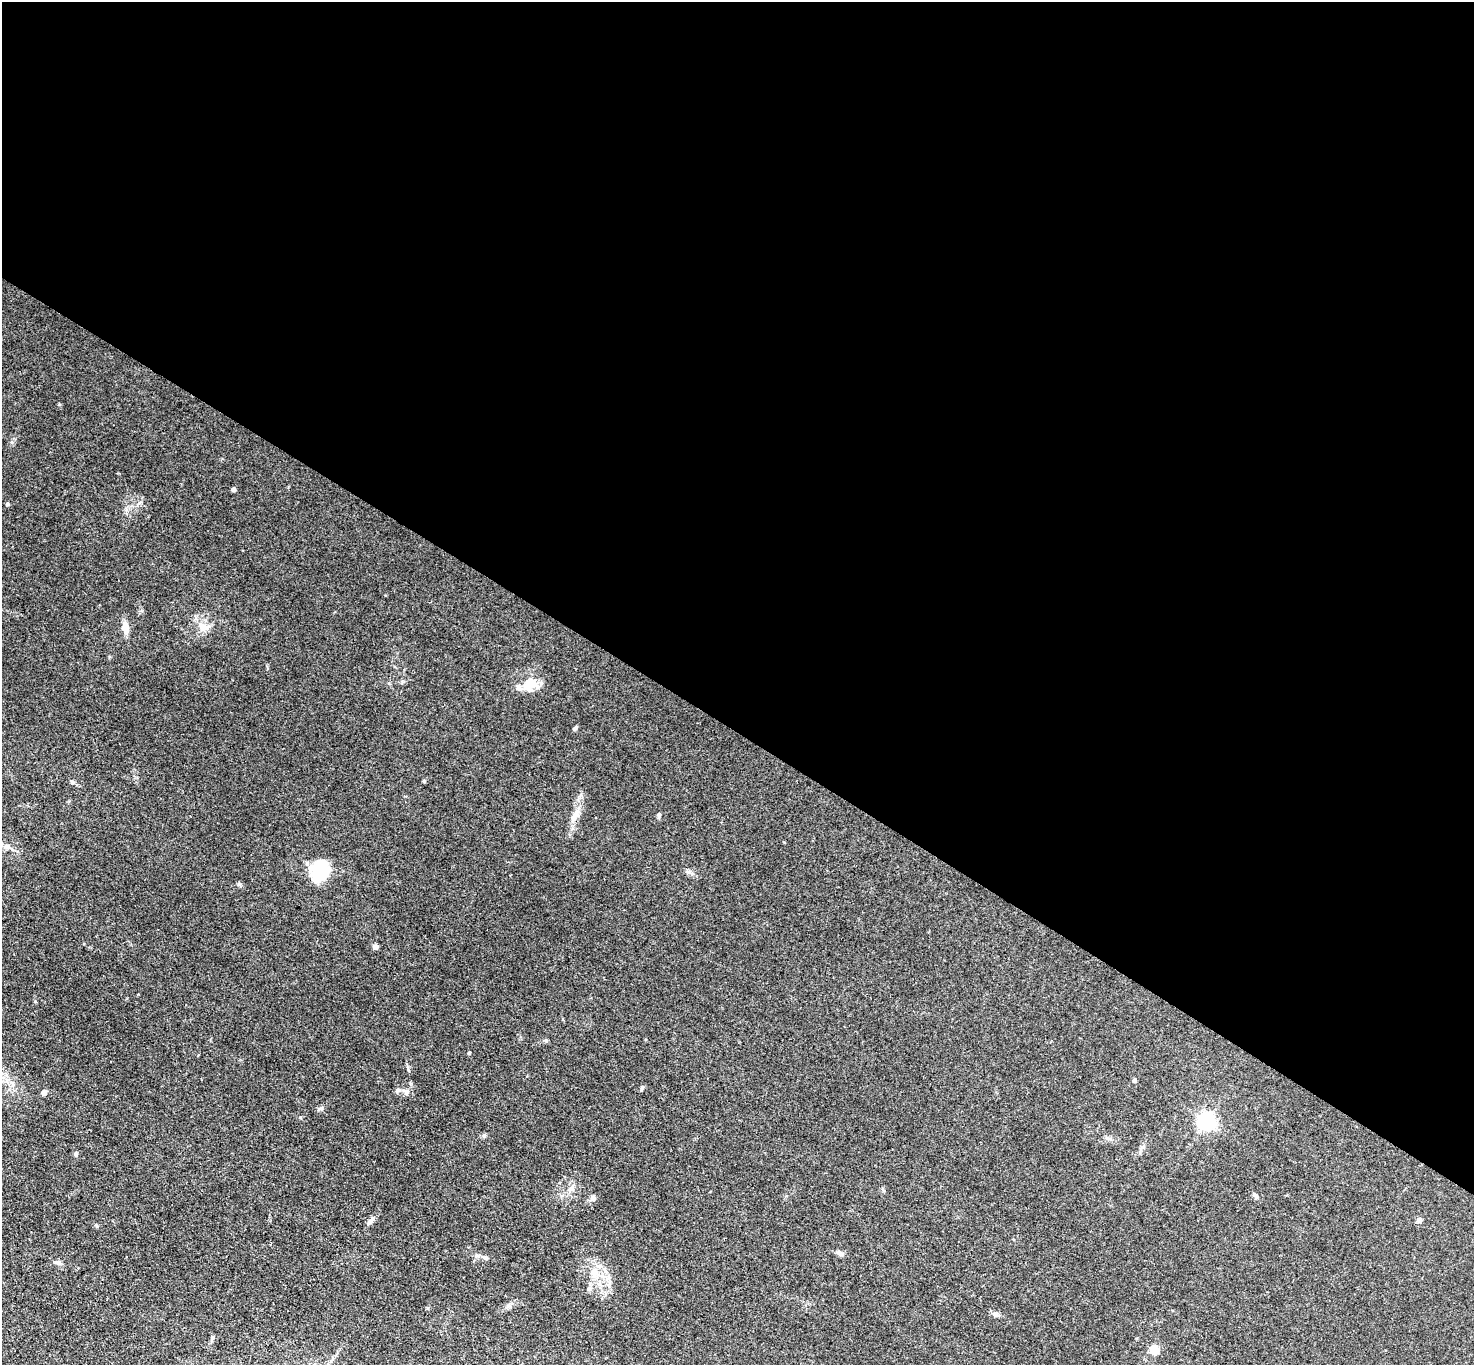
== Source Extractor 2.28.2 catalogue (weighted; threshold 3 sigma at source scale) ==
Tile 3 of 4 x 4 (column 3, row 1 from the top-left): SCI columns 2947-4418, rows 4242-5604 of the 5891 x 5898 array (HDU 1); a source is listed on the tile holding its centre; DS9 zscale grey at full resolution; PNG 1476 x 1367 px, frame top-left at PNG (2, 2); no overlay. Shown black and unused: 54% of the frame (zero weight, under 3 of 4 exposures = <1% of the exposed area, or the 3 px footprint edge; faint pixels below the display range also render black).
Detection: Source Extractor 2.28.2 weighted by HDU 2 'WHT'; one run over the whole footprint, this tile lists its part. Background 0.103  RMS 0.0069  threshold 0.0311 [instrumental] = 3 sigma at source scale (4.5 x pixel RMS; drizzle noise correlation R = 1.50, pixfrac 1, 0.05/0.05 arcsec/px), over >= 5 px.
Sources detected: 35; all 35 listed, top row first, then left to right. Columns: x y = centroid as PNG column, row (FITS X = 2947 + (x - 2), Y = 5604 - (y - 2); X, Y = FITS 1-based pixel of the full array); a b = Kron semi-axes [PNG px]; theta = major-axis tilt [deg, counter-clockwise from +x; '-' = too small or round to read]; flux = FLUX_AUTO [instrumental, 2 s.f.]
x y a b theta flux
233 489 4 4 - 2.9
7 504 4 4 - 1.1
203 627 20 13 -22 8.2
125 628 15 8 -79 6.3
527 687 27 13 -5 11
575 728 5 4 - 1.3
72 782 6 5 - 1.2
576 813 13 7 54 4.3
659 815 6 5 - 1.1
7 846 10 7 -24 3.7
319 871 28 18 75 30
239 884 5 5 - 1
375 947 5 5 - 3.5
469 1053 4 3 - 1.1
1134 1080 4 4 - 1.9
642 1088 8 4 65 1.1
398 1090 6 5 - 1.4
406 1092 8 6 87 2.1
44 1093 7 7 - 2
1206 1121 6 6 - 260
484 1135 6 5 - 1.2
1142 1147 9 4 53 1.9
76 1154 6 5 - 1.3
571 1188 11 8 44 3.7
1255 1195 8 5 -40 1.6
593 1198 7 7 - 2.7
1419 1220 5 5 - 2.8
371 1221 15 6 53 2.8
96 1225 6 4 -59 0.87
839 1253 11 5 -22 2.1
485 1257 7 6 - 1.4
58 1262 9 5 -19 2.1
594 1272 13 9 64 6.3
995 1314 8 7 - 2.3
1154 1349 5 5 - 35
Isophote crosses this tile's border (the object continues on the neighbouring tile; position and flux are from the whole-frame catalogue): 1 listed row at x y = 7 846
Unlisted compact peaks at least as high as the median listed source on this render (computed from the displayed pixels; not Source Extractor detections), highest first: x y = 322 1108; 59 404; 35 1001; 300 1117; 12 442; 139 503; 408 1069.